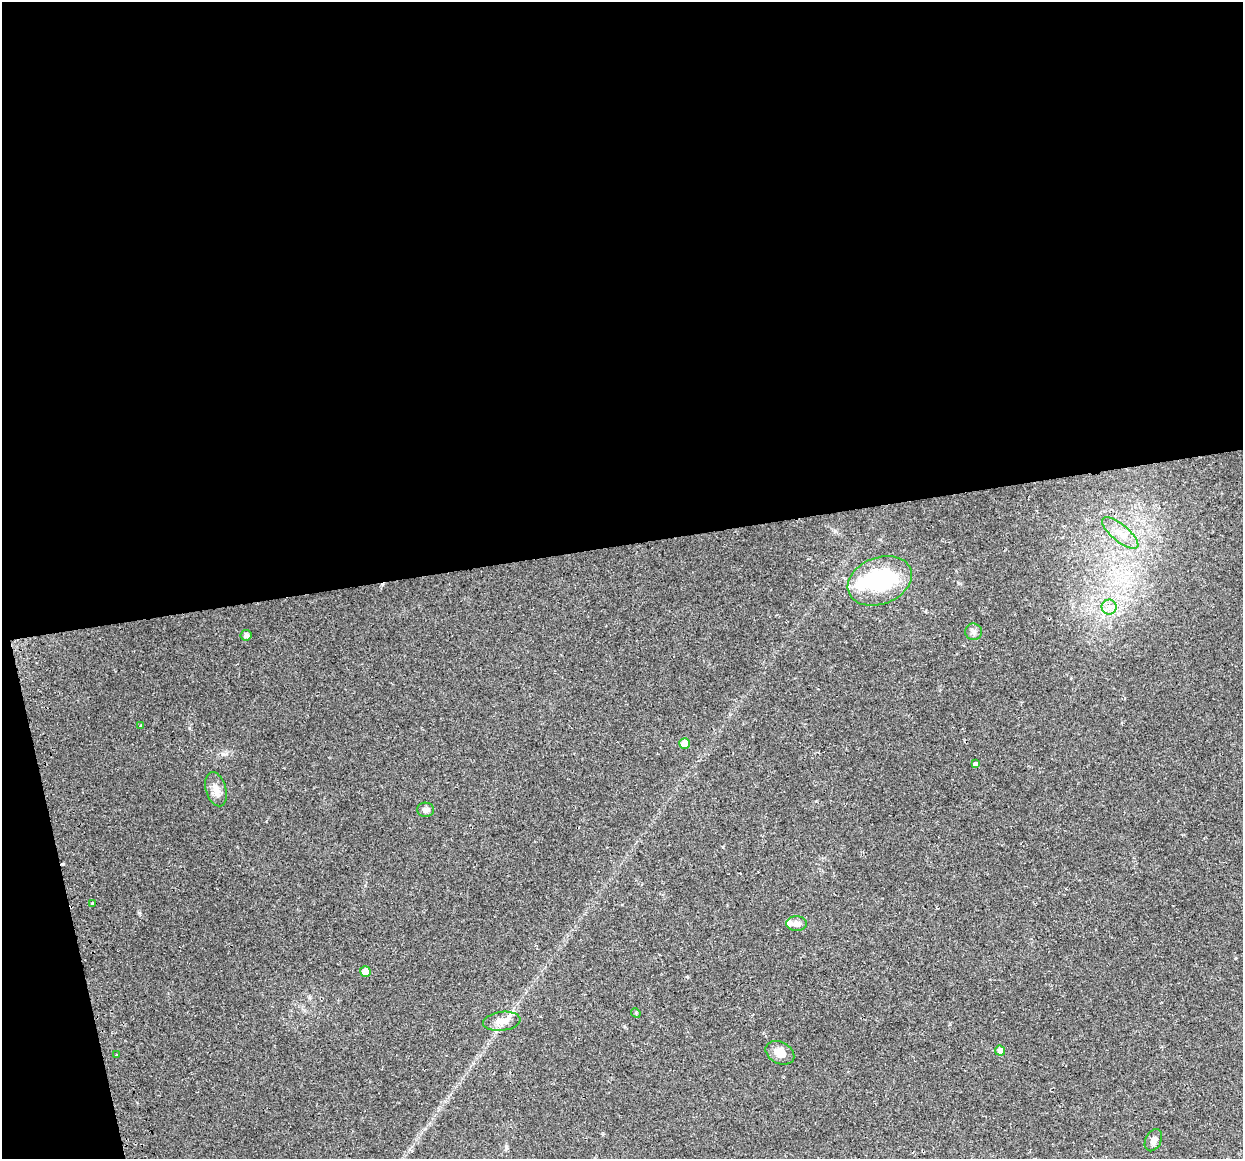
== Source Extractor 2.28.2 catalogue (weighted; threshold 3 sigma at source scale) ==
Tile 1 of 4 x 4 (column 1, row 1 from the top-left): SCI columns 32-1272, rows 3559-4715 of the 5027 x 4754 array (HDU 1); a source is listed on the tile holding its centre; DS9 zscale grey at full resolution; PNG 1245 x 1161 px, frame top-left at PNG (2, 2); each listed source drawn as its Kron ellipse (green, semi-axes under 4 px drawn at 4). Shown black and unused: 49% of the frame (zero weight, under 2 of 3 exposures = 2% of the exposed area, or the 3 px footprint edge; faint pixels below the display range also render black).
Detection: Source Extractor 2.28.2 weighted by HDU 2 'WHT'; one run over the whole footprint, this tile lists its part. Background 0.108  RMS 0.011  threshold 0.0482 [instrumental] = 3 sigma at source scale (4.5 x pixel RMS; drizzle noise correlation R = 1.50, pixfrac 1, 0.0396/0.0396 arcsec/px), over >= 5 px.
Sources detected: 24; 1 inside a brighter object's white glare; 3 cosmic-ray / hot-pixel residue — neither listed nor drawn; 1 inside a brighter listed object's ellipse — not listed separately; the other 19 listed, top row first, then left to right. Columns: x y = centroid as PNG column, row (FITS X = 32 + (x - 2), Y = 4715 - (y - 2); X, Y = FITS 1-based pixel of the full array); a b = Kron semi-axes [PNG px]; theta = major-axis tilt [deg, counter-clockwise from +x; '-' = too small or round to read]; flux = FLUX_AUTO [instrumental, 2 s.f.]
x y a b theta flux
1120 533 22 8 -40 14
880 581 33 23 22 100
1109 607 7 7 - 5.6
973 632 8 8 - 3.8
246 635 5 5 - 4
141 726 3 3 - 2.2
685 743 5 5 - 12
976 763 4 3 - 8.7
216 789 17 10 -73 9.6
425 810 8 7 - 4.3
93 904 3 3 - 13
797 923 10 7 0 5.7
365 972 5 5 - 10
636 1013 5 4 - 1
502 1021 19 9 7 11
1000 1051 5 5 - 5.4
780 1053 15 11 -27 11
117 1055 3 2 - 2.1
1153 1140 12 8 64 5.5
Unlisted compact peaks at least as high as the median listed source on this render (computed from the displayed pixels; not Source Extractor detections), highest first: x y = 139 913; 226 754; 189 728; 687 977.